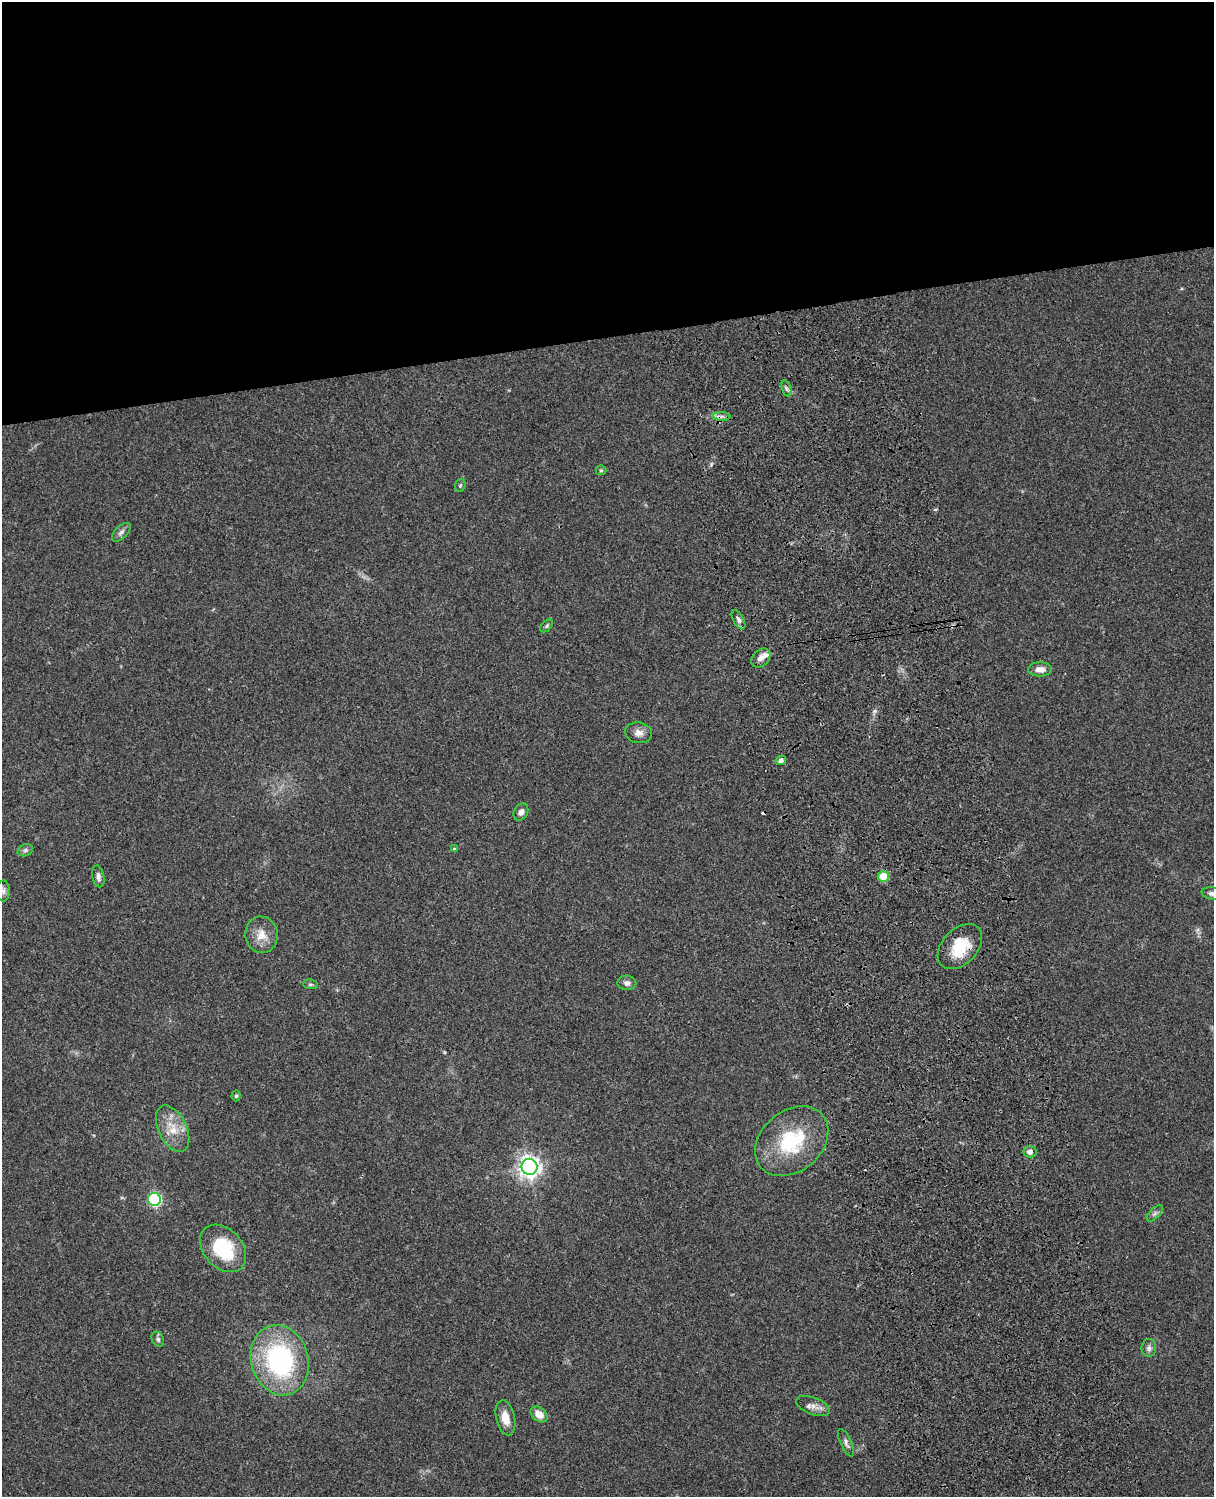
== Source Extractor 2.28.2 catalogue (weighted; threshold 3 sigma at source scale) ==
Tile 2 of 4 x 3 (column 2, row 1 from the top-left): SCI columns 1333-2544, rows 3268-4762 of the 5087 x 4926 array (HDU 1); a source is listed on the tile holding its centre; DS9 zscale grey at full resolution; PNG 1216 x 1499 px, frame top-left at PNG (2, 2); each listed source drawn as its Kron ellipse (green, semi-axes under 4 px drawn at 4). Shown black and unused: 23% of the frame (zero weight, under 3 of 4 exposures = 6% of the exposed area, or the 3 px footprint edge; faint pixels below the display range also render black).
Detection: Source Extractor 2.28.2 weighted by HDU 2 'WHT'; one run over the whole footprint, this tile lists its part. Background 0.0955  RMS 0.0063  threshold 0.0283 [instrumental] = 3 sigma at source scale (4.5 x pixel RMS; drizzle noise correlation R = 1.50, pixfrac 1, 0.05/0.05 arcsec/px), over >= 5 px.
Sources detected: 40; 1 cosmic-ray / hot-pixel residue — neither listed nor drawn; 2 inside a brighter listed object's ellipse — not listed separately; the other 37 listed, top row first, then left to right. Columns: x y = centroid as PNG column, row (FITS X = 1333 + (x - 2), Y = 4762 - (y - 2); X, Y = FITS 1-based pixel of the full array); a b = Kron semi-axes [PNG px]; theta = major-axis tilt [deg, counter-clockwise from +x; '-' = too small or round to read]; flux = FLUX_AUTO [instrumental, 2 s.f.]
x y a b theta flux
786 389 8 3 -71 1.2
722 416 8 4 -1 1.8
601 470 5 5 - 0.85
460 485 7 5 68 0.85
121 532 11 6 45 2.2
738 620 11 5 -62 2
547 626 8 5 46 1.2
761 658 11 8 45 4.1
1040 669 12 7 0 4.3
639 733 13 10 -10 4.3
781 760 5 4 - 2.6
521 812 9 7 61 2.6
454 849 4 4 - 0.79
25 850 8 6 22 1.4
98 876 11 6 -79 2.5
883 877 5 5 - 18
3 891 10 6 -90 2.3
1212 894 10 6 -13 2.2
261 935 18 16 -81 8.8
960 947 26 17 46 20
627 983 9 7 -4 2.3
310 984 7 5 -5 1.1
236 1096 5 4 - 0.88
173 1129 25 14 -64 12
792 1141 40 30 40 44
1030 1152 7 5 7 3
529 1167 8 8 - 420
154 1199 6 6 - 84
1155 1213 10 5 45 1.7
223 1248 27 19 -48 32
158 1339 8 6 -62 1.4
1149 1348 9 7 88 2.5
280 1360 35 28 -73 91
813 1406 18 8 -22 4.5
539 1414 9 6 -40 6.6
505 1418 18 9 -77 7.2
846 1443 15 5 -66 2.2
Overlapping masked pixels (flux is a lower limit): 3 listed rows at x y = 722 416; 960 947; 1030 1152
Isophote crosses this tile's border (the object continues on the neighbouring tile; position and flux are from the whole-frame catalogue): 1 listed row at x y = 1212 894